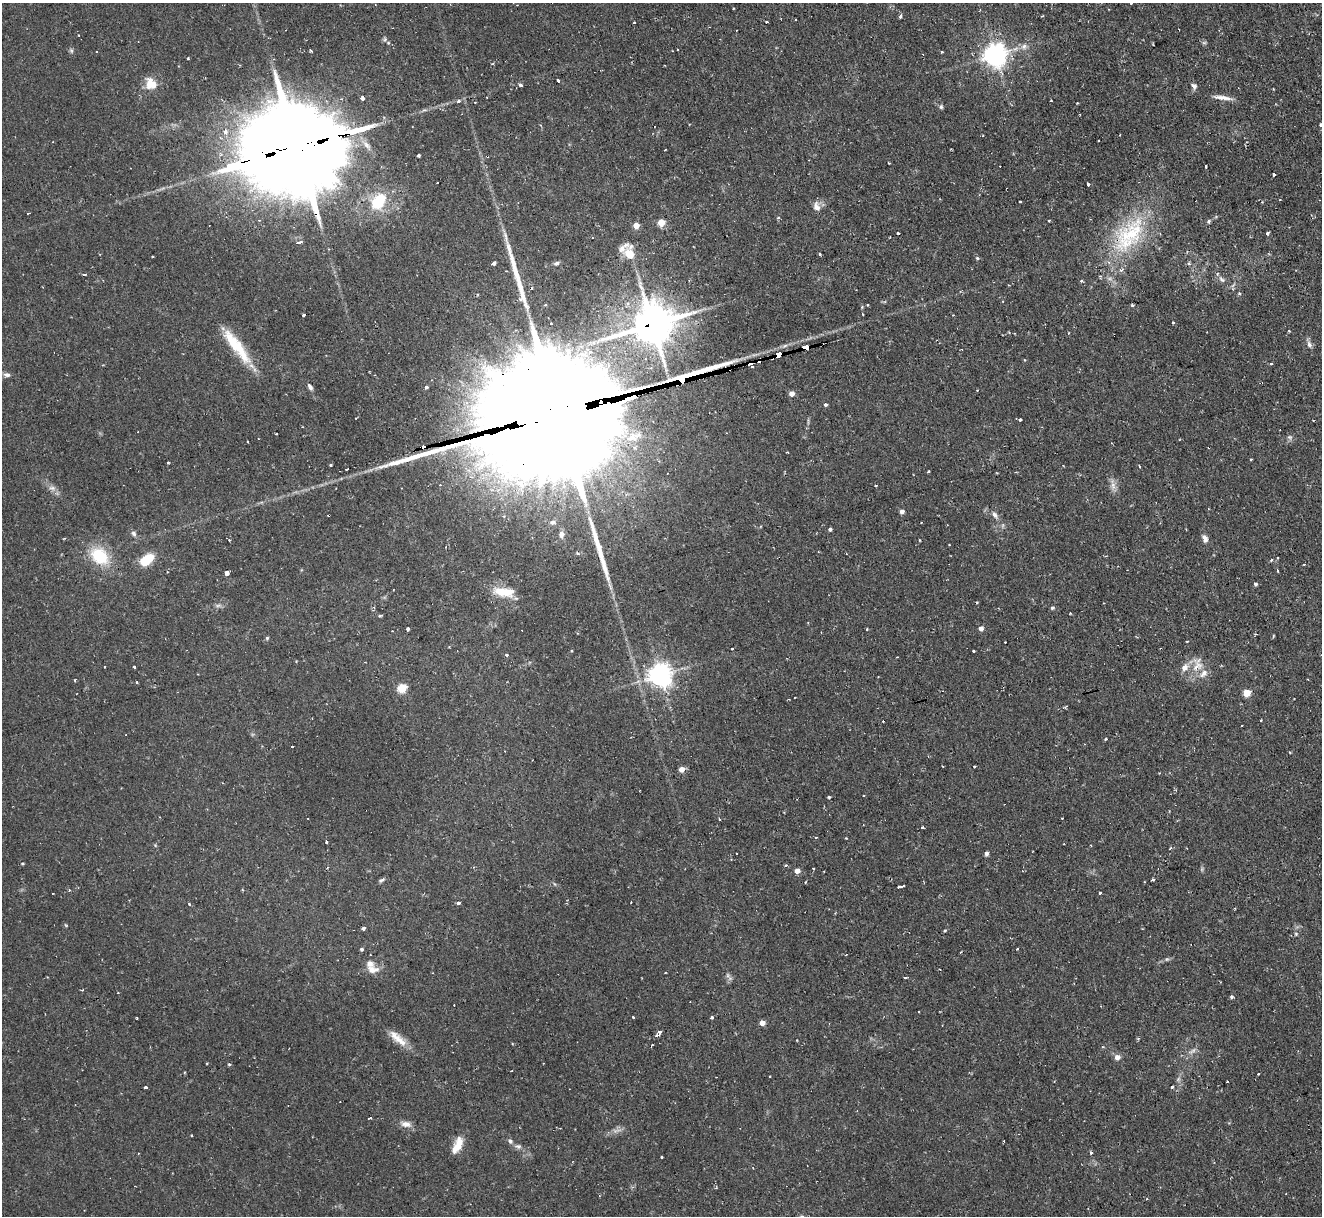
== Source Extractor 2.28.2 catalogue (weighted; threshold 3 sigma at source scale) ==
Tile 10 of 4 x 4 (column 2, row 3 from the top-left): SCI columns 1321-2640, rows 1353-2566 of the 5279 x 5261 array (HDU 1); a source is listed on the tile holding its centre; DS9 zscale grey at full resolution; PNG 1324 x 1218 px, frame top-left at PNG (2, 3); no overlay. Shown black and unused: <1% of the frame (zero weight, under 2 of 3 exposures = <1% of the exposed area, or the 3 px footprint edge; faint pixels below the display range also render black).
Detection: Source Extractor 2.28.2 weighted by HDU 2 'WHT'; one run over the whole footprint, this tile lists its part. Background 0.126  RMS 0.0071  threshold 0.0318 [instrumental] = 3 sigma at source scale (4.5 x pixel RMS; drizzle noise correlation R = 1.50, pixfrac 1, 0.05/0.05 arcsec/px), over >= 5 px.
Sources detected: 236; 1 too faint to see at this stretch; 2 inside a brighter object's white glare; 40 cosmic-ray / hot-pixel residue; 2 long thin detections or spike segments (spike, bleed or trail) — not listed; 9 inside a brighter listed object's ellipse — not listed separately; the other 182 listed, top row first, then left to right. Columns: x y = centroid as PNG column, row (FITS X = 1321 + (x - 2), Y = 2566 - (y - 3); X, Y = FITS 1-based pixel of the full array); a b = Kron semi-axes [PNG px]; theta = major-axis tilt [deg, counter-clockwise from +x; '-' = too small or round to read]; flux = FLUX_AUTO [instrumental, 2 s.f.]
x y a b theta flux
1131 3 3 3 - 0.77
900 17 4 4 - 1.6
634 23 3 3 - 1.2
79 35 3 2 - 0.5
385 39 6 5 - 1.2
1204 43 7 4 0 1.1
1024 46 9 8 - 3.6
310 50 3 3 - 1.5
677 50 3 2 - 1.1
71 51 8 5 -71 1.4
97 51 3 2 - 0.88
995 55 7 7 - 650
188 58 3 3 - 0.86
558 81 3 3 - 11
151 83 16 13 -56 11
521 85 3 3 - 5.1
1193 86 8 6 -33 2.8
362 98 4 4 - 4.6
1222 98 26 5 -7 5.6
458 101 5 4 - 1.4
1051 101 3 2 - 1.6
475 102 3 3 - 0.63
941 107 6 5 - 1.4
1320 125 3 3 - 2.8
226 133 6 6 - 2.8
297 148 41 24 12 17000
419 155 3 3 - 1.2
889 163 3 3 - 0.79
235 164 14 3 15 790
1206 166 3 3 - 1.9
1274 174 3 3 - 3.7
1088 184 3 3 - 3
378 202 10 7 54 41
1020 202 3 3 - 2.1
816 206 12 9 -75 4.5
28 213 3 2 - 0.75
1049 220 3 3 - 1.6
1209 221 6 4 56 1.3
661 223 5 5 - 12
636 225 4 4 - 8.9
898 233 3 3 - 1.1
1267 233 3 3 - 1.2
1129 235 63 31 54 72
299 242 5 3 - 3.1
629 254 11 9 -51 11
819 254 3 3 - 1.3
977 258 5 4 - 1.1
493 263 4 3 - 8
556 263 7 5 20 2
1188 263 5 3 - 1
84 275 3 3 - 1.7
1221 279 9 4 -41 2
1081 281 3 3 - 2.1
1239 293 5 3 - 0.77
1003 301 4 2 - 0.54
868 304 3 3 - 1.1
545 305 3 3 - 1
1132 305 3 3 - 1.3
1173 322 4 3 - 1
550 324 3 3 - 1.4
652 324 15 13 19 2200
1309 344 10 6 -74 2.7
236 346 51 12 -53 29
806 347 7 3 11 160
779 354 5 4 - 130
1271 363 3 3 - 1.1
751 365 5 4 - 10
7 375 9 6 -2 2.5
683 379 23 4 22 960
310 387 8 5 -57 2.2
426 387 3 3 - 1.4
792 393 5 5 - 5.3
825 405 4 4 - 1.3
555 414 66 35 13 49000
1020 420 3 3 - 1.3
1290 437 8 6 -43 1.8
247 441 3 2 - 0.88
1251 459 3 3 - 1.3
330 465 3 3 - 1
1139 466 3 2 - 1.1
347 469 4 2 - 1.8
928 472 3 3 - 1.4
1113 485 11 6 -71 3.9
876 486 3 2 - 0.97
52 488 10 6 -17 3.1
902 511 4 4 - 3.5
994 515 10 6 -52 3
504 516 4 3 - 0.76
552 522 10 7 7 2.7
830 529 4 4 - 1.5
134 533 7 6 - 2
561 534 9 7 87 3.5
1205 538 11 7 -66 3.3
949 545 3 2 - 0.73
99 556 22 16 -39 31
1277 558 3 3 - 0.77
147 560 13 8 39 22
1271 560 5 4 - 1
1304 564 3 2 - 0.82
1278 571 3 2 - 0.94
227 572 4 4 - 12
1255 584 4 3 - 1.6
502 592 24 13 -12 14
1103 603 3 2 - 0.8
218 605 8 4 19 1.6
1052 608 5 4 - 1.3
1070 614 4 2 - 0.58
380 616 4 3 - 1.2
407 628 4 3 - 3.3
981 628 4 4 - 3.9
867 629 4 2 - 0.58
1273 636 5 3 - 0.61
267 638 4 4 - 1.1
1187 641 3 2 - 1.2
732 649 3 2 - 1.1
973 651 3 3 - 1.6
507 655 3 3 - 1.6
1197 664 23 15 82 12
104 667 3 2 - 0.83
134 667 3 3 - 1
660 675 8 7 - 640
75 680 3 3 - 0.75
402 688 5 5 - 36
1247 693 5 4 - 23
1261 720 2 2 - 0.66
1241 725 3 3 - 1.1
1106 739 3 2 - 0.97
292 747 2 2 - 0.73
975 766 3 3 - 1.4
681 769 4 4 - 7.6
829 797 3 3 - 0.97
720 819 4 2 - 0.85
922 828 3 3 - 1.5
816 837 3 3 - 0.8
326 842 3 2 - 1
1064 844 3 2 - 0.77
1090 845 3 2 - 0.5
1170 848 4 3 - 1
986 854 5 4 - 1.7
22 864 4 3 - 0.81
813 868 3 2 - 0.57
797 871 4 4 - 6
382 880 8 4 25 1.5
1153 880 4 3 - 3.4
901 886 6 3 11 6.9
1100 893 3 3 - 2
458 903 4 3 - 6.5
189 904 3 2 - 1.3
364 928 4 3 - 4.4
945 931 3 3 - 1
1296 934 6 5 - 1.1
361 949 4 4 - 1.4
1017 949 3 2 - 0.88
1167 959 5 5 - 1.1
939 969 3 2 - 0.51
373 970 17 10 -5 7.1
728 975 7 4 -89 1.6
905 978 3 2 - 1.1
82 990 3 2 - 0.68
118 993 3 2 - 0.68
1232 997 5 4 - 1.1
633 1017 3 2 - 1.1
711 1018 3 3 - 3.5
762 1023 4 4 - 6.9
660 1032 5 4 - 3.4
398 1038 30 9 -42 10
1192 1051 12 5 32 2.8
1117 1057 7 7 - 3.6
229 1064 3 3 - 1.6
511 1071 2 2 - 0.7
1258 1074 3 2 - 0.9
769 1076 3 2 - 0.71
1227 1082 3 2 - 0.88
145 1087 4 3 - 3.3
1172 1087 3 3 - 1.5
370 1118 3 3 - 2
406 1124 14 8 -11 4.8
510 1141 8 5 -61 1.9
457 1145 19 8 64 10
518 1146 10 6 -3 2.4
1091 1152 4 3 - 1.3
662 1157 3 3 - 0.93
Overlapping masked pixels (flux is a lower limit): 9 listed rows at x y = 297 148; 235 164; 1129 235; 652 324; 806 347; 779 354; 751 365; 683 379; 555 414
Isophote crosses this tile's border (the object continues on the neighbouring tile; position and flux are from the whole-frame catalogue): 2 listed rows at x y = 1131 3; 1320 125